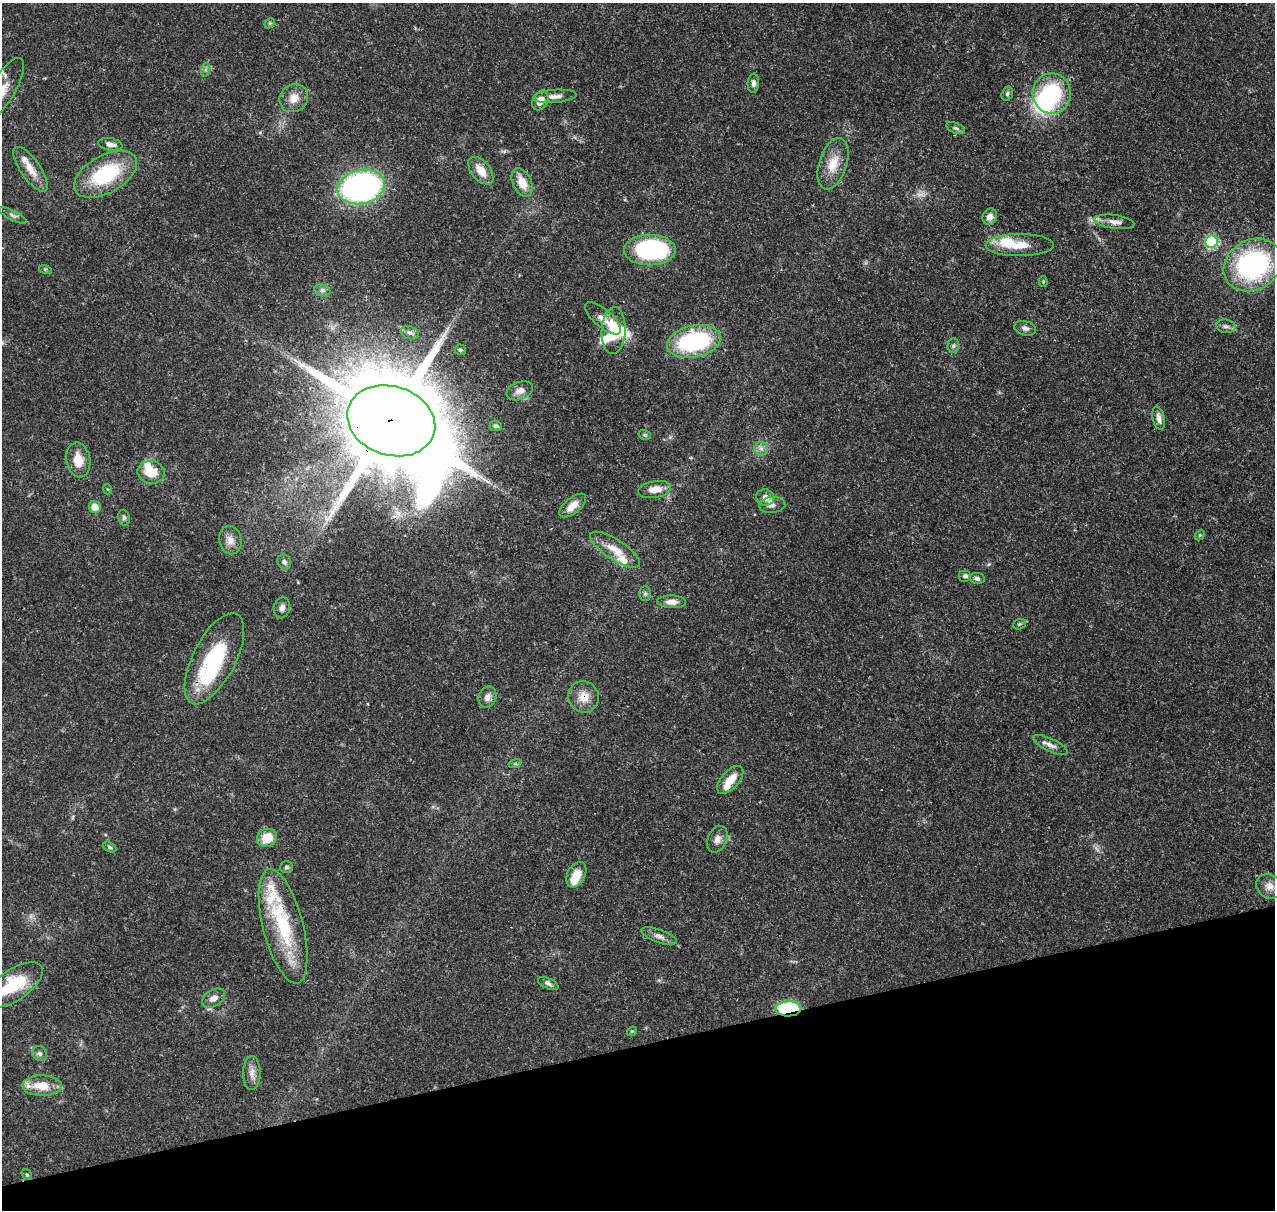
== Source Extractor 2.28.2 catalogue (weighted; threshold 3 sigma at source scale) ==
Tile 14 of 4 x 4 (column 2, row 4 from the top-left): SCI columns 1388-2660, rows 129-1336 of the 5323 x 5036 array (HDU 1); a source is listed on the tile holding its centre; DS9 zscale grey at full resolution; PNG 1277 x 1212 px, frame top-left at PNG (2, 3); each listed source drawn as its Kron ellipse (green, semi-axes under 4 px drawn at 4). Shown black and unused: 14% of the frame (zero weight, under 3 of 4 exposures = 7% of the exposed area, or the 3 px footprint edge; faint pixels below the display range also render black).
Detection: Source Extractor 2.28.2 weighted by HDU 2 'WHT'; one run over the whole footprint, this tile lists its part. Background 0.0736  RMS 0.0034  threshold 0.0152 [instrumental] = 3 sigma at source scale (4.5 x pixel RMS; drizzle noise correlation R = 1.50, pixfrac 1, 0.0396/0.0396 arcsec/px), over >= 5 px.
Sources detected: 100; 3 too faint to see at this stretch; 6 inside a brighter object's white glare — neither listed nor drawn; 8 inside a brighter listed object's ellipse — not listed separately; the other 83 listed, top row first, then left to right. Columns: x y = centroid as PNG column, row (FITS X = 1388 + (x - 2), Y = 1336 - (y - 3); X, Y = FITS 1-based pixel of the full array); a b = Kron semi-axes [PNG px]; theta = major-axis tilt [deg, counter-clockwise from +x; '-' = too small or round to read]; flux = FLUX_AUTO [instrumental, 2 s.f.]
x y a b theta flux
270 23 6 4 45 0.49
205 70 7 4 72 0.72
753 83 9 5 85 1.2
3 89 36 12 60 5.9
1007 94 7 5 74 0.7
1052 94 20 19 - 27
555 96 22 6 4 2.4
294 98 15 13 39 4
540 100 10 7 61 3.8
956 128 10 5 -24 0.9
110 144 12 6 -9 2
833 164 26 14 72 6.9
31 169 26 10 -55 5
481 171 16 9 -50 4.7
106 174 34 19 29 26
522 182 15 9 -65 5.2
361 187 24 17 13 100
13 215 15 5 -27 1.1
990 217 8 7 - 2.1
1115 222 20 6 -8 2.4
1212 242 6 6 - 36
1020 245 34 11 0 7.6
650 250 26 15 0 51
1253 265 30 25 30 59
45 269 6 4 -18 0.42
1043 281 5 4 - 0.38
322 290 8 5 -17 1
603 318 22 9 -40 3.4
1226 326 9 6 -9 1.2
1025 328 11 7 -16 1.3
614 331 23 12 87 12
410 333 9 6 -17 1.2
694 341 27 16 12 41
953 346 7 5 89 0.82
460 350 5 5 - 0.63
520 391 14 9 20 2.5
1159 418 12 6 -77 1.8
391 421 45 34 -18 8300
496 426 6 5 - 0.69
645 435 6 5 - 0.58
761 449 7 6 - 1.2
78 460 17 12 -80 5.5
151 472 13 11 -11 6.7
107 489 5 3 - 0.29
654 489 17 8 10 4.2
765 497 9 8 - 2.2
772 505 13 8 4 1.6
573 506 16 7 39 3.7
95 507 6 5 - 3.6
124 518 8 6 -78 0.86
1200 535 6 4 45 0.4
230 540 14 11 -77 2.9
615 550 29 10 -33 6.1
284 562 7 6 - 1
965 576 6 6 - 1.1
977 578 8 5 -8 1.1
645 594 7 6 - 0.75
672 602 14 6 -2 2.3
282 608 10 8 78 1.8
1019 624 7 5 22 0.56
214 659 50 21 63 30
487 697 11 8 67 2
584 697 16 15 - 4.8
1050 745 19 6 -24 2.2
515 764 7 4 17 0.55
730 780 17 9 48 5.3
267 838 10 9 - 6.5
717 839 14 9 66 2.5
110 847 7 4 -27 0.68
286 867 6 6 - 0.71
576 875 13 9 62 5.8
1270 886 14 11 -28 2.8
283 926 59 20 -76 28
659 936 19 6 -20 2
548 983 11 5 -25 1.1
14 985 33 15 34 17
213 998 12 8 31 2.5
788 1009 13 7 2 30
632 1031 5 4 - 0.37
40 1054 8 7 - 1
252 1073 17 9 89 2.5
42 1086 20 10 -1 7.8
27 1175 6 5 - 0.54
Overlapping masked pixels (flux is a lower limit): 6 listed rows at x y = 833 164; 391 421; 214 659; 584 697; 283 926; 788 1009
Isophote crosses this tile's border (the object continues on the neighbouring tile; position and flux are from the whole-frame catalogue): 2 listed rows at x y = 3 89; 14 985